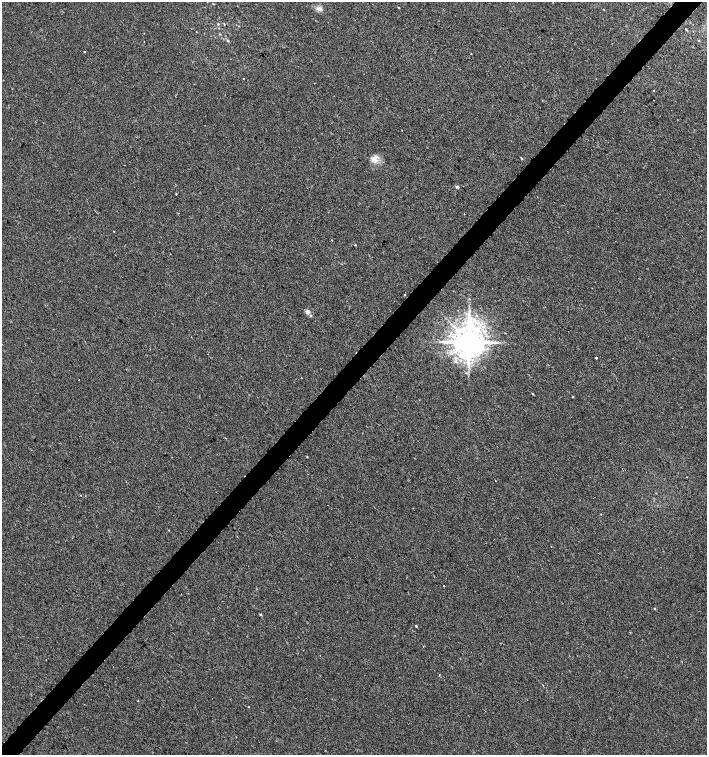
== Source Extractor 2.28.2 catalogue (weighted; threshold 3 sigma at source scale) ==
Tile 10 of 4 x 4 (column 2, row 3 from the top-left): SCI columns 1637-3046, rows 1507-3012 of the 6026 x 6031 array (HDU 1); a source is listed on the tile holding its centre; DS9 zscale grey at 2 x 2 block average (1 PNG px = mean of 2 x 2 image px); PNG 709 x 757 px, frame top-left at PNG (2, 2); no overlay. Shown black and unused: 4% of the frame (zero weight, under 2 of 3 exposures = <1% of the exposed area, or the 3 px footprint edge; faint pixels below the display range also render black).
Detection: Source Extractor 2.28.2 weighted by HDU 2 'WHT'; one run over the whole footprint, this tile lists its part. Background 4.92e-04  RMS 0.0029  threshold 0.0131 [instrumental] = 3 sigma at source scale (4.5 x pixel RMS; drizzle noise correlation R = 1.50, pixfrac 1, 0.0396/0.0396 arcsec/px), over >= 5 px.
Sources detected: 43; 1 cosmic-ray / hot-pixel residue — not listed; the other 42 listed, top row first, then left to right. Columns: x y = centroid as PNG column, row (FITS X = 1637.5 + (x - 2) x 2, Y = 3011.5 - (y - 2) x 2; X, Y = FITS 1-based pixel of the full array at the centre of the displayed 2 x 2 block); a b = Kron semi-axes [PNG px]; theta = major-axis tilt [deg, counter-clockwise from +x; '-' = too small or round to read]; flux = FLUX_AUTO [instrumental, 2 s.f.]
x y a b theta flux
213 4 2 2 - 0.36
398 7 2 2 - 0.57
319 9 8 5 -19 2.7
218 24 3 2 - 0.47
224 24 3 2 - 0.36
686 29 3 2 - 0.51
196 32 2 2 - 0.28
219 34 3 2 - 0.4
698 40 3 2 - 0.35
228 41 4 3 - 0.78
84 52 2 2 - 0.62
244 79 2 2 - 1.2
654 90 2 2 - 0.35
521 158 2 2 - 1.9
374 159 4 3 - 1.5
457 187 4 3 - 1.4
176 194 3 2 - 0.38
464 214 2 2 - 0.26
114 231 2 2 - 0.41
355 245 2 2 - 0.55
404 295 2 2 - 0.52
307 312 2 2 - 7.6
310 315 3 3 - 0.7
477 315 3 3 - 0.83
469 342 7 7 - 1700
596 358 2 2 - 1.5
466 373 2 2 - 0.43
533 394 4 2 - 0.38
573 397 2 2 - 0.4
307 457 3 2 - 0.39
80 495 2 2 - 0.25
169 530 2 2 - 0.27
444 586 2 2 - 0.86
655 609 3 3 - 0.48
261 614 4 3 - 0.58
416 626 3 2 - 0.61
423 646 2 2 - 0.32
113 667 2 2 - 1.8
439 675 2 2 - 0.37
138 701 2 2 - 0.76
248 707 2 2 - 0.37
325 750 2 2 - 0.27
Diffuse or blended objects may show on this block-average render without a row.